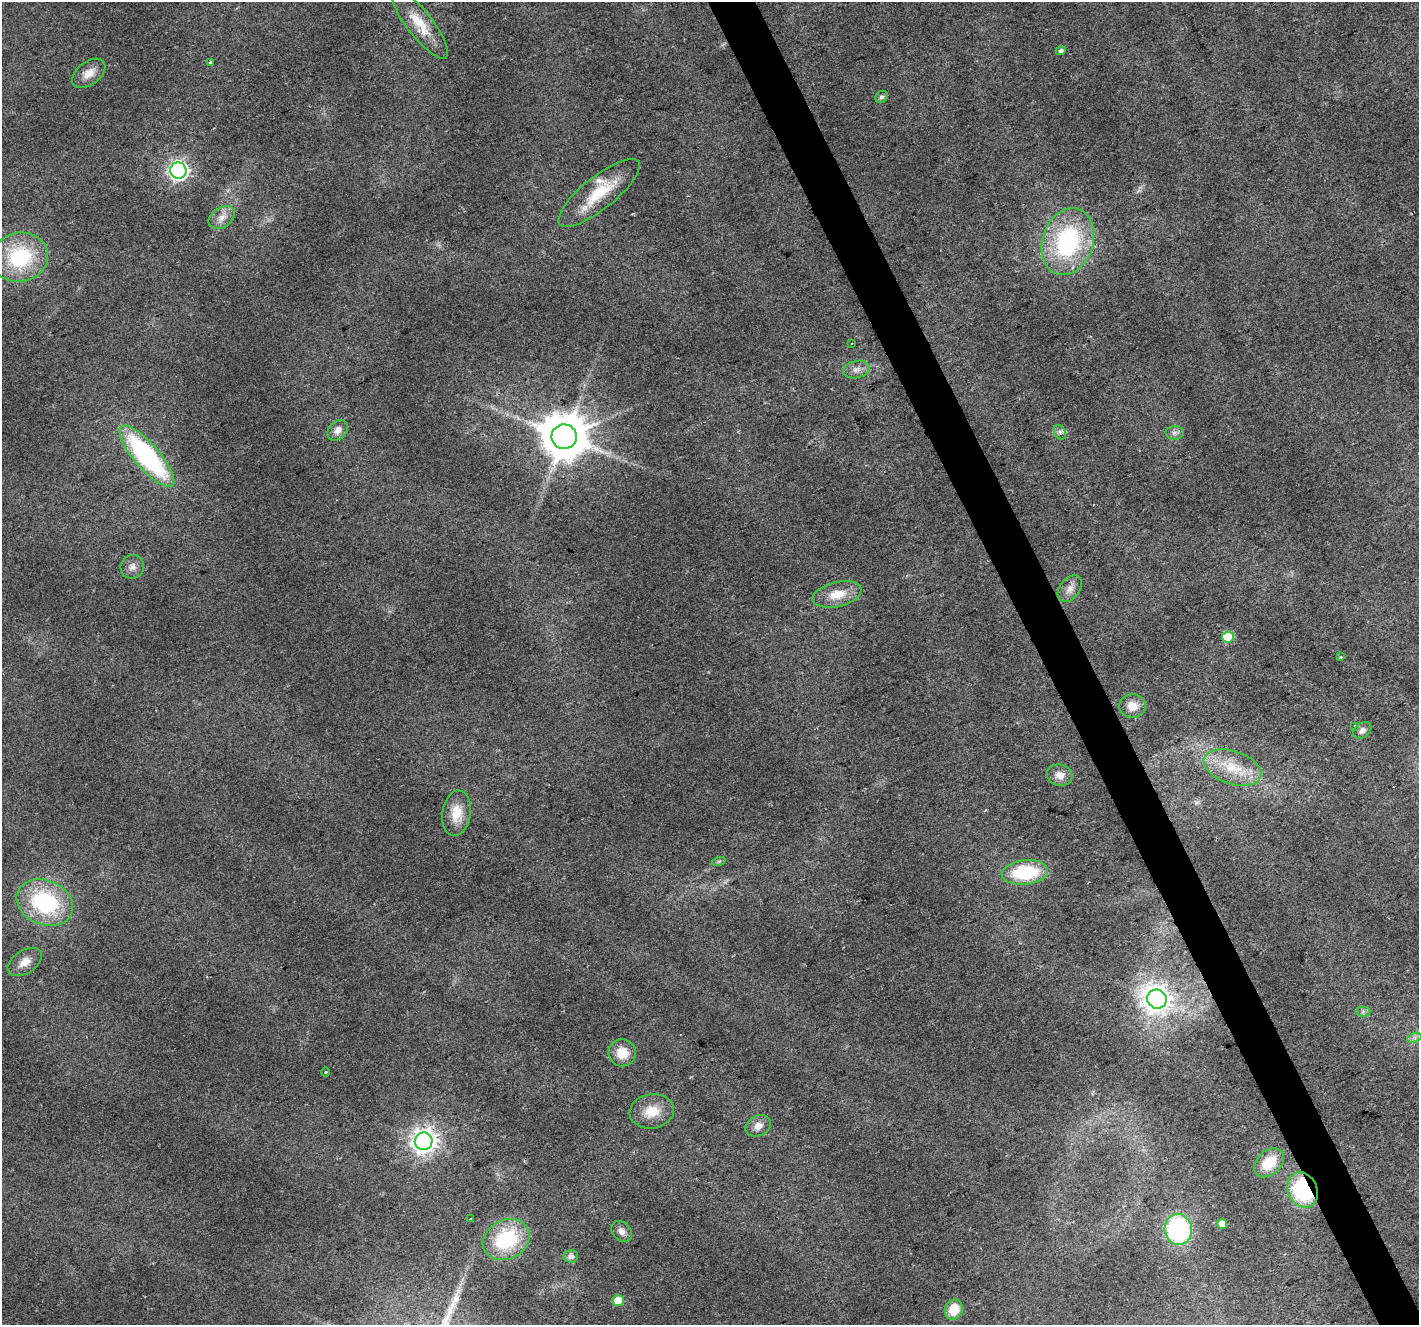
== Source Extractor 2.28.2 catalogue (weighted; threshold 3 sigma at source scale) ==
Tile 6 of 4 x 4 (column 2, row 2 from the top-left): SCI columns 1420-2836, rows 2796-4118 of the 5669 x 5532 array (HDU 1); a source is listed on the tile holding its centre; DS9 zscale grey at full resolution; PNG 1421 x 1327 px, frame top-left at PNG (2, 2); each listed source drawn as its Kron ellipse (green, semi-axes under 4 px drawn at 4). Shown black and unused: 3% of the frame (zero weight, under 2 of 3 exposures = <1% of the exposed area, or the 3 px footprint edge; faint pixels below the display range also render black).
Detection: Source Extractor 2.28.2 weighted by HDU 2 'WHT'; one run over the whole footprint, this tile lists its part. Background 0.0315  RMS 0.0071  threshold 0.0318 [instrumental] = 3 sigma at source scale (4.5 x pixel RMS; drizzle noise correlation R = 1.50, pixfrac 1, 0.0396/0.0396 arcsec/px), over >= 5 px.
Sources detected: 51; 1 inside a brighter listed object's ellipse — not listed separately; the other 50 listed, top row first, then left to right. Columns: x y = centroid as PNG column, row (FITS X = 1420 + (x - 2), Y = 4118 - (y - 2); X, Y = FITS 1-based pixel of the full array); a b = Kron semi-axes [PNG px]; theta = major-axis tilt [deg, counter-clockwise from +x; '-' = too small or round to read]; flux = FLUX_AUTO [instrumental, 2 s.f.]
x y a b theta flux
420 24 43 12 -52 21
1061 51 5 4 - 2
211 62 3 3 - 2.3
89 73 19 11 37 8.6
882 97 7 5 41 2
178 171 8 8 - 320
599 193 50 16 39 31
222 218 14 10 35 6.5
1068 242 34 25 71 96
20 257 28 24 12 58
852 343 2 2 - 0.62
856 370 13 8 13 4.7
338 430 11 8 44 5.8
1060 432 8 5 -61 2
1174 433 9 6 0 2.7
564 437 13 12 - 3300
147 456 39 12 -49 130
132 567 12 11 - 4.8
1070 589 15 10 52 5.9
837 594 25 12 14 15
1228 637 6 5 - 29
1340 657 3 3 - 2
1133 706 13 11 -4 9.7
1355 726 3 3 - 2.6
1362 730 10 7 37 3.4
1232 768 30 16 -19 24
1060 775 13 10 -14 6.2
456 813 23 14 81 14
719 861 7 4 18 1.1
1025 872 23 12 6 47
45 902 29 22 -23 73
25 962 19 11 33 8
1157 999 10 9 - 790
1363 1011 7 5 0 1.7
1414 1038 7 4 19 1.9
622 1053 14 13 - 14
325 1072 5 3 - 0.61
652 1111 22 17 8 16
758 1126 13 10 28 5.9
424 1141 9 8 - 640
1269 1163 17 12 42 22
1303 1190 18 14 -64 62
471 1219 3 3 - 0.96
1222 1224 5 5 - 7.2
1178 1230 16 13 -77 96
622 1231 12 9 -43 4.2
506 1240 24 19 27 54
571 1256 7 6 - 4.1
618 1300 6 5 - 13
954 1310 10 8 67 16
Overlapping masked pixels (flux is a lower limit): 1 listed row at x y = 1303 1190